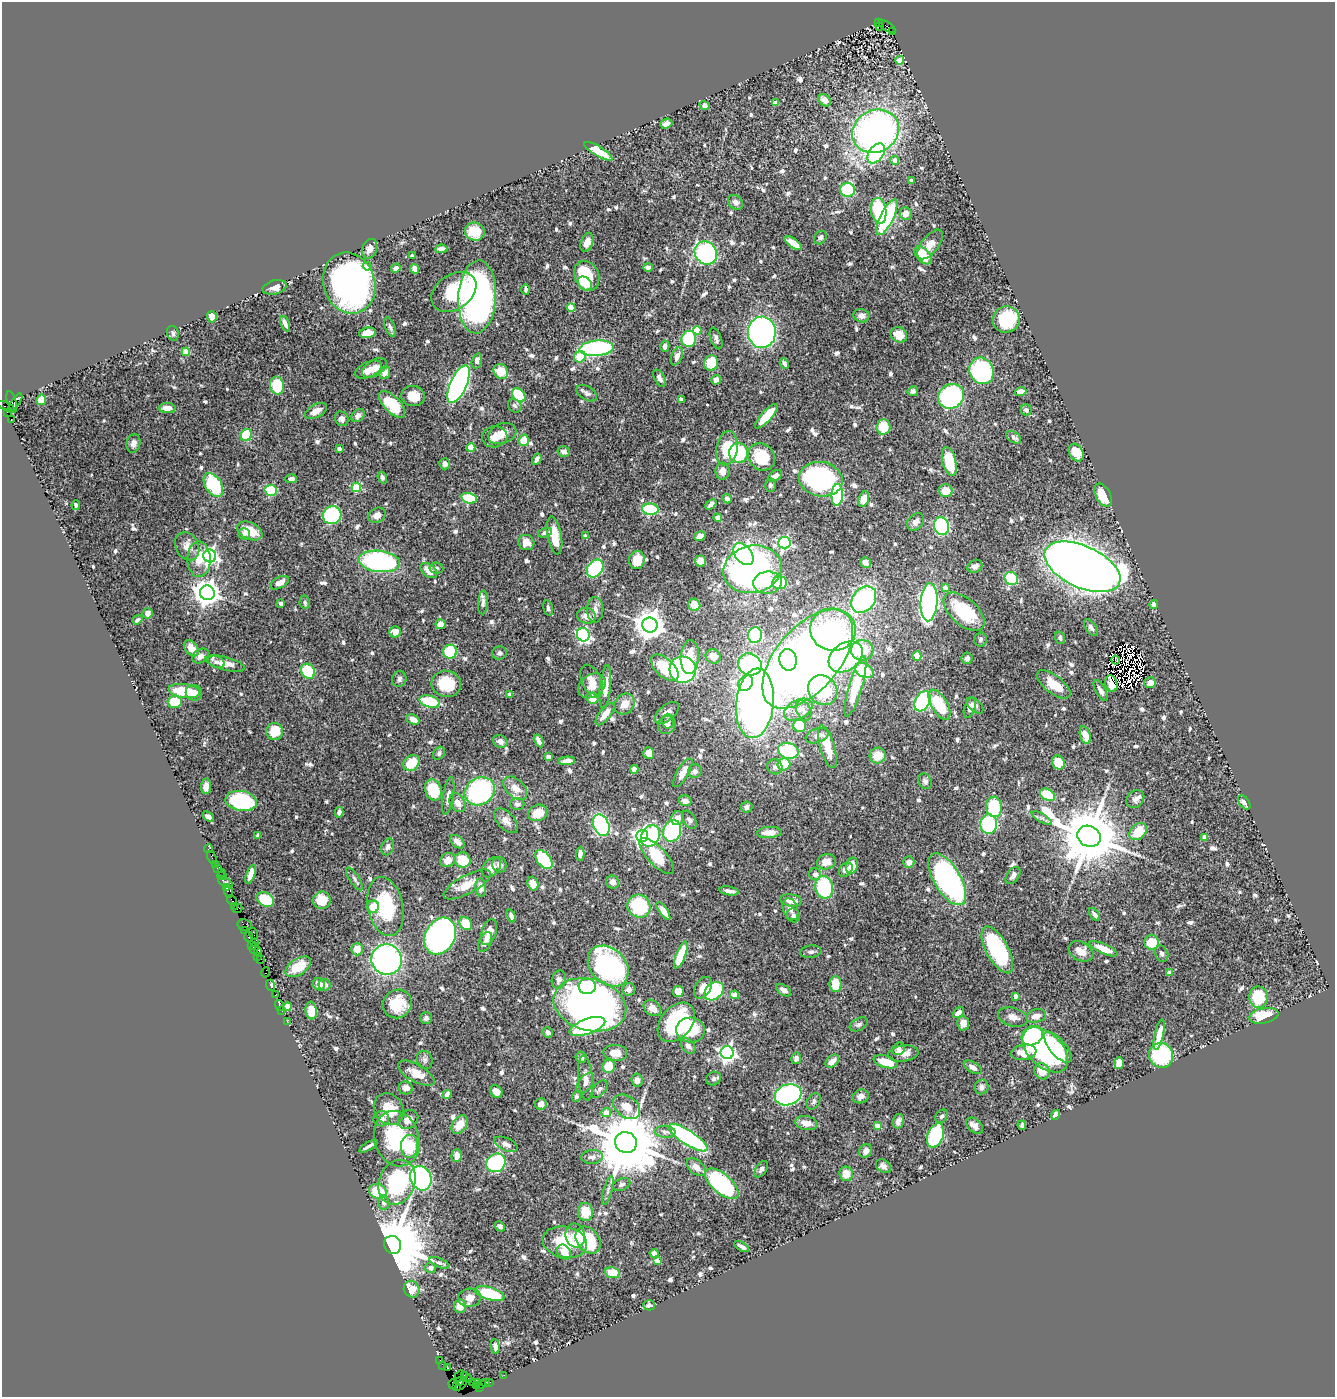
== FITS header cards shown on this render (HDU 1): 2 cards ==
NAXIS1  =                 1333
NAXIS2  =                 1395

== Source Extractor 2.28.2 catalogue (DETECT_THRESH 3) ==
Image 1333 x 1395 px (HDU 1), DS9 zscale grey, 1 PNG px = 1 image px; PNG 1337 x 1399 px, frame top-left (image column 1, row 1395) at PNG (2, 2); each listed source drawn as its Kron ellipse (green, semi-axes under 4 px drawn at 4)
Background 0.871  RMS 0.027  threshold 0.0803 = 3 sigma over >= 5 px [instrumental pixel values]
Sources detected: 787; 8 with non-positive FLUX_AUTO (blend fragments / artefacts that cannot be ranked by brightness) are neither listed nor drawn; of the other 779, the 500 brightest by FLUX_AUTO listed and drawn (279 fainter detections omitted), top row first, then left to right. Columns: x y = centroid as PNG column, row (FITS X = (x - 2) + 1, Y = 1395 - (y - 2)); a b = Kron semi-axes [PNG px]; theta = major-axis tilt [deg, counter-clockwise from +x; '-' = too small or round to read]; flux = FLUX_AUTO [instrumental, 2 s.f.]
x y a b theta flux
879 22 4 3 - 120
880 26 3 3 - 200
887 26 10 4 -33 300
892 31 3 2 - 51
900 60 4 4 - 36
825 100 7 5 -47 13
775 103 4 4 - 16
705 105 5 4 - 5
666 124 6 5 - 7.3
876 131 24 21 28 820
598 151 16 5 -31 45
876 153 11 7 53 160
895 160 4 4 - 16
911 181 3 3 - 6.5
848 190 7 7 - 91
735 202 8 6 -39 8.8
879 211 13 7 -81 100
906 213 6 6 - 16
887 217 20 6 64 170
475 232 10 9 - 35
820 238 7 6 - 6.2
587 242 10 6 69 17
793 243 10 4 -34 24
930 244 17 8 52 16
370 249 10 7 68 12
441 249 6 4 4 11
706 253 12 10 -50 290
923 255 10 6 -49 46
412 256 4 4 - 5.2
367 266 4 4 - 14
648 267 4 4 - 5.8
396 268 5 4 - 9.3
415 269 5 4 - 21
587 276 15 12 -65 88
349 283 31 25 -69 730
585 284 8 6 -46 18
274 287 12 7 15 14
526 289 5 3 - 4.7
454 292 24 17 35 82
477 297 36 19 87 660
571 308 4 4 - 49
861 316 8 6 -17 10
212 317 6 5 - 16
1006 319 13 13 - 110
285 324 8 3 -67 8.7
390 327 10 5 -69 5
697 330 4 4 - 53
762 332 15 14 - 760
173 333 7 6 - 5.1
367 333 8 5 9 19
899 335 8 7 - 25
689 339 8 7 - 100
716 339 11 5 -69 6.3
665 346 5 4 - 6.9
596 348 17 7 5 220
186 352 4 4 - 50
677 356 9 5 67 9.9
580 357 6 5 - 48
477 361 8 5 73 8.5
711 363 8 7 - 65
784 363 5 4 - 6.3
374 368 14 7 32 21
368 369 14 7 25 15
501 371 8 7 - 37
982 371 14 12 -61 220
385 372 6 5 - 15
660 378 9 5 -60 9.2
716 380 5 4 - 17
459 384 20 8 66 710
277 386 9 7 -79 68
913 391 5 4 - 6.6
1021 391 6 4 21 14
587 393 11 7 -29 7
519 395 8 5 -49 88
413 396 12 10 -13 31
951 396 13 12 - 320
681 399 4 3 - 5.2
41 400 5 4 - 23
12 401 11 4 -72 300
15 402 10 4 54 240
392 404 17 8 -46 80
515 406 7 6 - 4.8
6 407 10 3 -26 110
167 408 8 5 -3 19
1026 410 5 5 - 7
316 411 12 6 29 14
8 412 3 2 - 31
358 416 7 5 43 8.7
766 416 16 5 48 49
342 419 7 6 - 8.2
11 420 3 2 - 310
883 427 8 7 - 46
502 434 14 10 21 18
246 435 6 5 - 68
495 437 13 10 8 18
1013 437 8 5 -34 6.8
524 440 6 5 - 31
134 443 9 7 78 9.6
471 448 4 4 - 46
727 448 17 10 82 53
339 449 4 3 - 4.9
564 452 6 5 - 7
738 453 10 9 - 120
1076 453 9 6 -58 27
762 457 14 12 -44 64
537 459 6 4 61 7
949 462 15 7 -76 64
445 464 5 5 - 7.7
722 471 8 7 - 14
775 476 7 5 32 9.8
382 477 6 4 -72 5.7
291 479 5 4 - 7.7
821 479 22 17 -10 310
213 485 13 8 -58 110
770 485 6 5 - 4.7
356 487 4 4 - 82
271 490 6 5 - 87
945 491 7 6 - 26
837 495 11 5 87 170
1103 495 12 7 -62 60
469 498 8 5 -13 78
727 499 5 4 - 8.3
864 499 8 5 68 23
711 504 6 4 42 10
76 505 5 4 - 5
650 509 8 5 -3 84
332 515 9 9 - 220
377 515 9 7 28 13
718 518 4 4 - 6.3
916 522 10 7 45 8.7
942 526 9 7 -73 190
250 531 13 8 -25 40
545 533 7 4 17 5.3
244 534 6 5 - 6.9
554 536 19 7 -79 44
585 536 4 3 - 6.9
700 536 6 4 12 7.1
526 543 8 7 - 19
784 543 6 6 - 320
187 546 15 11 -63 17
743 554 12 8 -51 240
210 556 6 6 - 560
199 559 18 11 -89 33
637 560 9 8 - 31
379 561 21 10 -7 340
701 561 5 5 - 21
866 563 5 5 - 9.2
975 566 8 6 28 8.6
1082 567 41 21 -24 3200
436 568 7 5 -6 4.7
595 568 10 7 53 120
753 569 29 23 12 680
429 571 9 6 -38 21
1011 578 7 6 - 110
280 583 10 5 30 14
767 583 14 11 7 65
780 583 7 6 - 64
945 588 4 4 - 14
207 593 7 7 - 1900
864 600 14 11 49 300
305 602 6 5 - 4.7
483 602 12 5 86 6.4
929 602 19 8 86 550
281 603 4 3 - 9.5
1154 604 5 4 - 22
694 605 6 6 - 27
548 608 8 4 -77 4.8
595 610 13 8 -89 11
964 612 25 13 -41 110
147 613 5 5 - 11
586 616 9 8 - 17
137 620 5 3 - 5.1
440 624 5 5 - 14
650 625 7 7 - 2700
1091 627 9 5 -54 7.1
833 630 23 21 -10 160
395 632 6 5 - 17
583 635 7 6 - 290
755 635 8 7 - 160
1060 638 6 5 - 4.8
981 639 7 6 - 5.5
191 648 9 6 -49 19
862 650 11 10 - 53
450 652 7 7 - 110
499 653 7 6 - 5
201 656 9 6 35 10
713 656 8 7 - 21
917 656 5 4 - 28
690 657 17 9 86 33
846 657 18 13 36 280
967 658 5 5 - 6.6
808 659 59 31 49 1800
788 660 10 8 -79 120
1115 660 4 3 - 5.5
216 662 9 5 -23 8.3
225 664 20 6 -15 25
750 664 12 11 - 230
665 668 17 9 -43 79
683 670 13 13 - 330
864 670 10 7 -29 57
308 671 8 6 -54 75
399 679 8 7 - 6.5
592 681 17 9 -67 17
746 683 8 6 55 68
1150 683 6 5 - 14
446 684 15 13 -9 67
1054 684 20 9 -38 35
1111 684 8 6 -74 5.8
592 686 15 11 35 18
605 687 22 5 84 21
855 687 31 6 74 70
823 690 16 14 -50 150
1101 690 11 5 -61 8.8
184 691 16 7 -8 60
194 693 8 8 - 15
509 694 4 3 - 6.4
592 698 6 5 - 23
429 701 10 6 -14 87
923 701 11 7 61 200
175 702 7 6 - 47
755 703 35 18 84 1100
624 704 11 9 50 18
939 705 17 8 -60 80
975 706 10 6 -43 7.6
970 708 10 5 72 13
798 710 15 9 28 19
804 711 11 7 -66 9
667 713 14 7 39 12
605 714 13 5 52 17
413 719 7 4 -24 17
668 721 7 6 - 5.6
667 725 9 8 - 7.8
800 726 6 6 - 55
275 731 8 8 - 45
1085 735 9 5 -74 25
817 736 12 7 20 11
500 741 7 6 - 9.8
539 741 7 4 -62 10
827 747 22 7 -74 34
788 751 10 8 -16 140
439 753 7 5 53 5.1
649 753 6 5 - 12
878 756 8 8 - 33
549 757 4 4 - 13
567 761 8 4 6 13
411 763 9 7 45 49
1058 763 7 6 - 35
784 764 6 6 - 48
775 767 8 7 - 6.7
634 769 4 4 - 13
695 771 7 6 - 6
683 773 16 6 59 20
925 781 8 6 -62 6.5
206 786 8 5 85 13
515 788 14 9 -44 22
434 790 11 8 -67 77
480 791 16 13 32 290
1047 795 8 5 -29 62
448 796 19 5 81 12
1135 799 10 8 46 7.5
241 801 16 10 -10 220
685 801 6 5 - 9.2
1244 802 8 5 -53 9.4
457 803 10 7 -59 15
517 804 7 6 - 5.9
746 807 6 5 - 7.3
994 807 10 8 -85 92
339 812 5 4 - 7.7
538 813 10 8 25 28
208 817 6 4 -36 6
677 818 7 6 - 15
1042 818 11 3 -29 5
689 820 10 6 -58 5.9
506 821 15 8 -46 14
989 824 9 8 - 120
601 825 11 7 -66 270
672 831 11 8 71 180
769 832 12 5 3 21
1138 832 10 7 43 43
258 835 4 4 - 7.7
642 836 6 6 - 630
650 836 11 9 58 150
1089 836 12 10 -26 16000
1204 837 4 3 - 6.4
457 842 8 5 -40 11
388 847 9 6 67 7.4
208 849 4 3 - 16
580 854 7 4 87 8.5
657 856 23 9 -46 92
212 858 7 2 -64 18
544 859 11 6 -50 93
448 860 8 7 - 20
463 860 8 7 - 59
826 862 9 7 13 19
909 862 6 5 - 8.7
215 864 2 2 - 8.4
500 865 8 7 - 8.2
852 866 8 6 73 27
491 867 11 8 48 18
218 869 4 3 - 120
846 870 8 6 45 10
221 872 3 2 - 11
251 874 10 4 71 16
815 874 6 5 - 8
1013 875 10 6 54 8.5
222 876 4 2 - 24
354 879 13 5 -56 6.2
947 879 29 13 -59 490
225 882 7 4 -26 230
613 882 7 6 - 11
467 884 26 9 28 26
533 884 7 5 -70 25
226 887 2 2 - 52
824 887 11 9 -78 140
481 888 9 5 -85 10
729 891 10 3 -10 8.6
228 892 6 4 -70 180
265 899 9 6 -26 55
232 900 5 3 - 71
322 900 9 8 - 27
791 900 11 6 -8 20
234 906 3 2 - 21
639 906 12 11 - 120
373 907 6 6 - 34
385 907 30 17 -78 120
237 908 5 3 - 78
790 909 11 7 -68 10
663 911 10 4 -55 18
1094 914 7 4 -52 7.1
793 915 7 6 - 7.5
511 916 6 4 -70 5.8
466 923 7 5 -43 42
245 925 7 6 - 340
245 930 2 2 - 19
489 932 13 7 72 20
254 934 6 3 -69 63
440 936 19 15 61 990
249 937 5 3 - 120
254 942 2 2 - 41
485 942 10 6 63 8.1
1152 942 7 7 - 44
252 945 3 2 - 52
254 948 6 3 87 190
357 949 6 6 - 22
1103 949 15 5 -24 34
997 950 26 11 -61 190
258 951 4 3 - 76
1081 951 13 9 -27 20
811 952 10 6 8 6.3
1162 954 8 6 -67 6.1
681 955 14 5 69 61
257 956 2 2 - 33
261 959 3 2 - 27
387 960 15 15 - 500
608 966 23 17 -45 340
298 967 14 8 34 34
266 972 5 3 - 48
1169 973 4 4 - 16
559 979 9 7 73 8
319 984 6 5 - 11
836 984 8 6 -89 39
271 985 5 3 - 120
325 985 6 6 - 7.4
587 986 8 7 - 79
703 988 12 7 58 17
629 990 6 6 - 8
783 990 8 5 -34 10
678 991 5 5 - 25
714 991 11 8 42 200
275 995 4 2 - 57
735 995 4 4 - 31
1016 996 4 3 - 11
1258 997 11 9 -89 69
397 1004 15 13 44 51
279 1005 6 3 -71 66
590 1005 37 26 -15 870
288 1006 4 4 - 36
652 1008 9 7 -41 17
282 1010 3 2 - 41
311 1011 9 5 -84 28
958 1012 6 4 42 9.1
1036 1016 10 6 15 14
1264 1016 15 7 11 53
1013 1017 15 9 -15 15
426 1018 6 6 - 4.8
287 1021 2 2 - 22
676 1022 22 15 49 180
963 1023 7 6 - 17
859 1024 10 6 27 5.6
587 1026 19 7 20 240
691 1030 14 12 -5 74
548 1032 5 5 - 6.1
1159 1035 16 4 77 29
1032 1036 11 9 33 190
688 1046 8 6 -51 6.8
1058 1047 19 8 -50 37
899 1049 7 5 45 6.8
1045 1050 27 17 -44 300
1024 1052 13 7 9 40
615 1053 12 8 -4 24
727 1053 6 6 - 650
903 1054 15 8 6 18
1161 1055 12 12 - 190
581 1057 5 5 - 7.3
796 1058 6 5 - 8
425 1060 9 7 -70 6.7
832 1061 8 5 43 14
886 1062 12 6 -16 50
1119 1063 6 5 - 22
609 1066 7 6 - 37
973 1067 10 5 -32 8.6
1042 1071 8 7 - 26
416 1073 20 8 -30 25
585 1078 22 7 -85 16
714 1079 8 6 30 5.5
637 1080 7 5 -84 7.3
585 1083 11 7 52 9.6
981 1087 7 7 - 6.5
406 1088 7 6 - 12
599 1089 10 6 52 6.7
496 1092 7 5 -49 18
447 1094 5 4 - 14
788 1095 13 10 17 580
576 1096 5 4 - 5.2
861 1096 8 6 21 8.7
813 1101 9 6 59 5.3
541 1104 6 5 - 13
627 1107 15 10 -37 24
389 1109 17 14 -54 40
606 1113 4 4 - 22
1056 1115 5 4 - 8.9
942 1116 7 5 47 5.1
381 1119 8 7 - 8.8
408 1119 11 8 36 14
898 1121 7 5 74 7
806 1123 11 7 -11 17
460 1125 10 7 53 24
877 1125 4 4 - 17
1022 1125 4 3 - 4.7
975 1126 9 6 -43 9.7
665 1132 10 6 -6 7.5
936 1135 13 8 68 210
688 1138 22 7 -33 310
397 1139 28 22 -73 140
626 1142 11 10 - 20000
506 1144 12 6 -24 9
369 1146 10 3 30 7.4
409 1146 11 8 84 53
866 1151 7 6 - 8.2
457 1156 6 5 - 16
592 1157 10 7 6 8.8
496 1163 10 9 - 190
883 1166 8 6 -34 8.1
696 1167 11 7 -41 15
761 1169 9 5 58 6
846 1174 7 6 - 19
421 1178 13 10 -68 320
397 1182 23 18 70 200
621 1184 9 6 25 5.1
722 1184 20 9 -41 280
378 1191 9 7 -20 71
608 1191 15 3 74 4.9
384 1202 7 5 -88 6.2
586 1212 9 7 -81 35
500 1226 6 4 -46 5.8
575 1236 12 9 -75 14
588 1240 15 11 -53 110
565 1242 22 15 -11 77
393 1245 9 8 - 20000
742 1246 8 3 -31 5.7
564 1252 8 6 -51 18
654 1253 4 4 - 6.7
657 1261 4 4 - 21
439 1263 10 4 -23 4.8
430 1268 5 5 - 5.9
612 1273 8 5 -9 40
412 1289 8 7 - 27
490 1294 15 6 -17 97
469 1298 11 9 5 18
649 1305 6 5 - 6.3
460 1306 7 6 - 22
495 1347 7 4 -84 7.8
440 1360 2 2 - 15
443 1366 4 2 - 52
447 1368 2 2 - 37
504 1375 2 2 - 11
459 1376 6 3 60 59
464 1376 3 2 - 70
468 1379 4 3 - 94
459 1382 5 2 - 30
472 1382 3 2 - 42
478 1382 3 2 - 56
490 1382 4 2 - 33
485 1383 3 2 - 20
453 1384 4 3 - 41
461 1385 7 3 46 45
476 1385 3 3 - 48
482 1385 3 2 - 30
457 1387 3 2 - 20
479 1387 3 2 - 21
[279 fainter detections neither listed nor drawn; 8 non-positive-flux detections neither listed nor drawn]